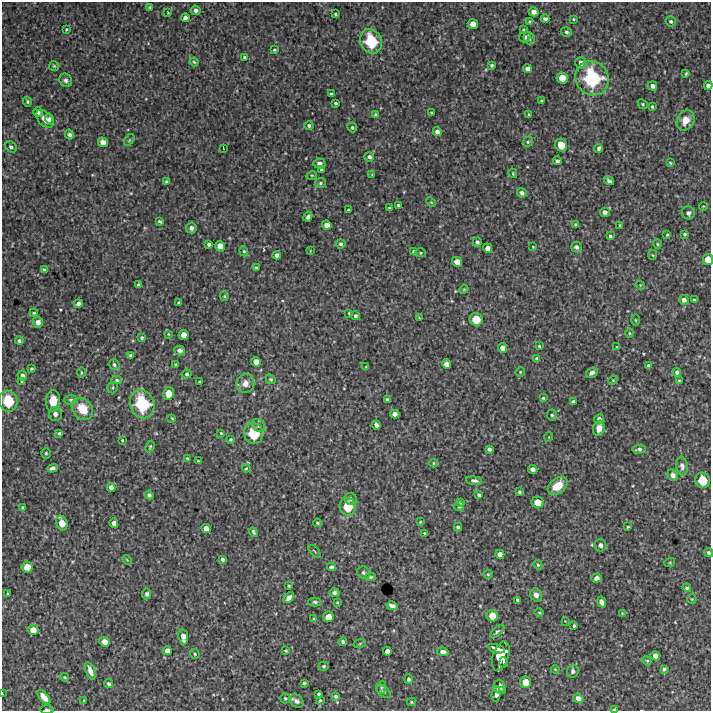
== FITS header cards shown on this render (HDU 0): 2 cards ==
NAXIS1  =                  709 /FITS: X Dimension
NAXIS2  =                  709 /FITS: Y Dimension

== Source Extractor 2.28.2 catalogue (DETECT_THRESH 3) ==
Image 709 x 709 px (HDU 0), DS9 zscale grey, 1 PNG px = 1 image px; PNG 713 x 713 px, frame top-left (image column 1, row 709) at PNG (2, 2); each listed source drawn as its Kron ellipse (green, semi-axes under 4 px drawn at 4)
Background 3180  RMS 270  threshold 821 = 3 sigma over >= 5 px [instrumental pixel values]
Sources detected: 281; all 281 listed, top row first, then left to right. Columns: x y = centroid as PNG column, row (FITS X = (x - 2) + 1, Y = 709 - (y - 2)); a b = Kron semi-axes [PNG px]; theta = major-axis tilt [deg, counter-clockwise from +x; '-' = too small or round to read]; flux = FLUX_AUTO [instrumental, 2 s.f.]
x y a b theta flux
150 7 3 3 - 2.1e+04
196 10 5 4 - 6.3e+04
533 12 5 4 - 6.4e+04
168 13 3 2 - 1.3e+04
335 14 3 3 - 2.4e+04
185 18 4 4 - 7.1e+04
545 19 4 4 - 4.0e+04
573 19 3 3 - 1.8e+04
671 21 5 5 - 3.4e+04
530 22 4 3 - 3.6e+04
473 24 5 5 - 1.6e+05
66 29 3 3 - 2.0e+04
523 30 4 3 - 1.8e+04
566 32 6 5 - 3.7e+04
525 37 6 5 - 4.8e+04
529 38 6 5 - 4.1e+04
371 41 13 10 -66 8.3e+05
274 50 3 2 - 2.0e+04
245 57 4 3 - 3.1e+04
194 62 4 4 - 2.5e+04
581 63 6 5 - 1.0e+05
492 65 3 3 - 3.3e+04
54 66 5 5 - 2.5e+04
527 69 4 4 - 8.7e+04
686 73 4 2 - 2.3e+04
562 78 6 5 - 2.3e+05
592 78 17 16 - 1.4e+06
66 80 7 6 - 5.3e+04
652 86 5 4 - 7.8e+04
708 86 4 4 - 7.6e+04
331 94 3 3 - 3.1e+04
27 101 5 4 - 3.2e+04
541 101 3 2 - 2.3e+04
335 103 3 3 - 3.0e+04
643 104 5 4 - 2.9e+04
652 107 3 3 - 2.1e+04
38 112 5 4 - 7.3e+04
431 112 3 2 - 1.4e+04
376 115 4 4 - 5.5e+04
528 115 4 3 - 2.0e+04
45 119 11 6 -49 1.3e+05
50 119 5 4 - 5.0e+04
686 120 10 8 63 2.2e+05
309 125 4 4 - 3.8e+04
352 127 5 4 - 3.4e+04
437 132 5 4 - 8.9e+04
69 135 5 4 - 4.9e+04
129 140 7 3 53 1.8e+04
103 142 5 4 - 9.7e+04
528 142 5 4 - 2.7e+04
561 145 6 6 - 2.9e+05
11 147 6 5 - 4.9e+04
223 148 3 2 - 1.0e+04
598 148 4 3 - 3.9e+04
369 157 5 4 - 5.4e+04
557 161 4 3 - 5.3e+04
319 163 6 5 - 6.5e+04
670 163 4 3 - 1.7e+04
322 170 4 4 - 6.0e+04
513 173 5 3 - 1.8e+04
312 175 5 3 - 1.8e+04
372 175 4 4 - 1.6e+04
609 181 5 4 - 3.9e+04
166 182 4 3 - 2.6e+04
320 183 6 5 - 3.3e+04
522 193 5 4 - 6.5e+04
431 202 5 4 - 1.7e+04
398 205 3 3 - 3.6e+04
703 206 4 3 - 1.2e+04
390 208 3 2 - 2.0e+04
348 210 3 3 - 2.2e+04
605 212 5 4 - 8.2e+04
688 213 7 6 - 5.2e+04
308 217 5 3 - 4.2e+04
160 221 4 3 - 2.6e+04
575 224 3 2 - 1.8e+04
327 225 5 4 - 1.1e+05
620 225 3 3 - 2.3e+04
191 228 5 5 - 7.0e+04
685 234 3 3 - 2.8e+04
667 235 4 3 - 1.6e+04
610 236 4 3 - 3.3e+04
477 242 4 4 - 4.9e+04
209 244 4 3 - 4.5e+04
341 244 5 4 - 3.7e+04
657 244 5 4 - 2.2e+04
220 246 5 5 - 1.1e+05
533 247 3 2 - 1.5e+04
576 247 5 5 - 4.4e+04
488 248 5 4 - 1.2e+05
244 251 5 4 - 2.3e+04
310 251 4 2 - 1.1e+04
414 251 4 4 - 2.7e+04
421 253 5 4 - 2.3e+04
277 255 4 4 - 7.3e+04
653 255 5 3 - 1.7e+04
708 259 5 5 - 2.1e+05
457 262 5 5 - 1.6e+05
256 268 3 3 - 2.6e+04
44 270 4 3 - 3.7e+04
138 284 3 3 - 2.4e+04
640 285 5 3 - 1.7e+04
464 289 5 3 - 1.7e+04
224 296 5 4 - 2.2e+04
684 300 5 4 - 7.7e+04
694 300 3 3 - 2.6e+04
78 303 4 4 - 6.2e+04
179 303 3 3 - 3.6e+04
34 313 4 3 - 2.6e+04
349 313 3 2 - 1.7e+04
355 316 4 4 - 3.8e+04
419 318 4 3 - 1.7e+04
476 319 6 6 - 3.4e+05
635 320 6 4 -89 1.7e+04
38 322 5 5 - 8.2e+04
629 333 4 3 - 1.6e+04
168 334 4 4 - 1.5e+04
184 335 5 5 - 1.5e+05
142 338 3 3 - 3.0e+04
19 341 4 4 - 3.9e+04
539 346 4 3 - 2.0e+04
617 347 3 3 - 1.3e+04
503 348 5 4 - 1.1e+05
180 350 5 5 - 6.4e+04
131 355 4 3 - 4.5e+04
537 359 4 4 - 5.4e+04
256 362 5 4 - 1.4e+05
176 364 3 3 - 2.4e+04
446 364 5 4 - 1.0e+05
114 365 5 5 - 3.7e+04
648 366 3 3 - 3.8e+04
366 367 3 3 - 1.6e+04
32 369 3 3 - 2.5e+04
81 372 5 3 - 1.9e+04
520 372 5 4 - 1.7e+04
677 372 4 4 - 4.7e+04
592 373 6 4 34 6.9e+04
187 374 5 4 - 2.9e+04
22 375 5 4 - 6.4e+04
271 379 5 4 - 2.4e+04
117 380 5 4 - 3.2e+04
613 380 5 4 - 1.8e+04
679 380 4 3 - 1.6e+04
22 382 4 3 - 2.1e+04
199 382 3 3 - 2.1e+04
245 383 9 9 - 1.4e+05
113 388 6 5 - 3.0e+04
168 394 6 5 - 2.2e+05
543 398 3 3 - 2.2e+04
387 399 3 3 - 2.7e+04
71 400 6 5 - 2.8e+04
8 401 10 9 - 6.5e+05
53 401 11 7 87 3.0e+05
573 402 4 3 - 5.0e+04
142 404 14 12 -68 1.0e+06
82 409 12 9 -49 3.8e+05
55 414 7 6 - 8.6e+04
395 414 4 4 - 9.5e+04
552 415 6 5 - 2.9e+04
172 418 4 3 - 1.6e+04
599 419 5 5 - 6.7e+04
376 425 4 4 - 7.5e+04
259 426 7 6 - 5.1e+04
599 428 8 5 75 1.1e+05
59 433 4 4 - 3.1e+04
221 433 4 3 - 1.7e+04
254 433 10 9 - 6.5e+05
549 437 5 3 - 1.4e+04
231 439 3 3 - 2.3e+04
122 440 3 3 - 1.8e+04
150 446 6 4 63 2.1e+04
489 449 4 4 - 5.2e+04
639 449 7 4 8 4.8e+04
46 453 5 4 - 2.7e+04
187 458 3 3 - 1.7e+04
198 461 3 3 - 1.9e+04
433 463 4 3 - 1.7e+04
682 466 9 5 -85 7.8e+04
52 468 5 4 - 5.1e+04
246 468 4 3 - 1.8e+04
533 469 4 4 - 9.5e+04
673 475 6 5 - 7.8e+04
702 480 8 7 - 4.1e+05
474 481 8 4 -7 6.5e+04
558 486 11 7 39 3.7e+05
111 487 4 4 - 9.0e+04
519 492 3 3 - 2.8e+04
149 495 4 3 - 3.8e+04
479 495 4 4 - 4.7e+04
351 499 6 6 - 6.8e+04
461 502 3 3 - 2.3e+04
538 502 6 5 - 2.2e+05
459 506 5 4 - 4.1e+04
23 507 4 3 - 2.1e+04
348 507 9 8 - 4.6e+05
420 522 3 2 - 1.5e+04
62 523 8 5 -70 2.4e+05
114 523 4 4 - 9.5e+04
317 523 4 3 - 2.1e+04
458 527 4 3 - 3.8e+04
628 527 3 2 - 1.8e+04
206 528 5 4 - 1.1e+05
253 532 5 3 - 4.1e+04
424 533 2 2 - 1.5e+04
600 545 6 5 - 7.7e+04
315 551 8 3 -49 2.0e+04
709 553 5 4 - 3.6e+04
500 554 5 4 - 1.1e+05
222 559 4 3 - 4.2e+04
127 560 5 4 - 2.0e+04
670 562 5 3 - 2.1e+04
538 565 5 4 - 2.6e+04
27 567 5 5 - 2.0e+05
332 567 4 4 - 3.7e+04
364 573 7 6 - 4.1e+04
488 574 5 4 - 2.0e+04
371 577 5 4 - 2.9e+04
596 578 5 4 - 7.4e+04
289 586 3 3 - 2.3e+04
687 588 5 4 - 3.4e+04
334 592 5 4 - 4.6e+04
8 594 3 3 - 2.2e+04
147 594 5 4 - 4.4e+04
536 595 7 5 -72 9.9e+04
289 598 6 4 49 9.6e+04
692 599 5 4 - 1.9e+04
518 600 4 3 - 4.0e+04
315 602 6 4 -2 3.4e+04
337 602 3 3 - 1.8e+04
602 602 5 4 - 7.9e+04
392 606 6 4 -13 7.0e+04
539 613 4 3 - 1.7e+04
622 613 4 4 - 1.6e+04
492 616 6 5 - 2.3e+05
328 617 5 5 - 1.5e+05
314 619 4 3 - 1.9e+04
565 621 2 2 - 1.0e+04
574 626 3 3 - 2.5e+04
33 630 5 5 - 1.7e+05
497 631 9 4 41 3.6e+04
183 637 8 4 -80 1.4e+05
105 642 5 5 - 1.6e+05
343 642 4 3 - 4.6e+04
360 643 6 4 21 2.3e+04
496 649 8 3 -17 1.1e+05
167 651 4 4 - 1.0e+05
286 651 4 3 - 2.3e+04
387 651 4 4 - 8.6e+04
443 652 6 4 -10 9.2e+04
195 654 5 4 - 2.6e+04
501 656 15 7 72 4.5e+05
655 656 5 4 - 9.9e+04
647 661 5 4 - 2.4e+04
504 662 5 3 - 4.3e+04
324 666 5 4 - 2.4e+04
555 669 4 3 - 1.4e+04
664 669 4 3 - 3.9e+04
90 671 9 4 -69 1.4e+05
573 671 6 5 - 4.8e+04
65 677 4 3 - 2.2e+04
409 679 5 4 - 4.1e+04
526 682 5 5 - 2.2e+05
304 683 3 3 - 2.2e+04
109 684 4 3 - 3.1e+04
499 686 6 6 - 5.1e+04
381 687 6 4 71 2.9e+04
503 690 3 3 - 2.9e+04
383 691 8 5 -42 4.3e+04
2 694 3 2 - 1.6e+04
319 694 4 3 - 3.4e+04
496 694 7 3 80 5.6e+04
336 696 4 4 - 3.6e+04
44 697 8 4 -48 1.7e+05
285 698 5 5 - 2.7e+04
578 698 5 4 - 1.0e+05
84 700 4 2 - 1.5e+04
320 700 3 2 - 1.7e+04
297 701 8 6 -38 7.7e+04
411 702 4 4 - 2.2e+04
614 709 4 2 - 3.7e+04
47 710 7 3 0 2.9e+04
At the frame edge (FLAGS 8, measured only in part): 6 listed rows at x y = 708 86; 708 259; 709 553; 2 694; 614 709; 47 710

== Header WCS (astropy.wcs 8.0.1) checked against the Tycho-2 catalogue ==
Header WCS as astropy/WCSLIB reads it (CRVAL/CRPIX/CD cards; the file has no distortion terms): RA---TAN/DEC--TAN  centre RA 13:37:55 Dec +25:51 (204.48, +25.85 deg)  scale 1.7 arcsec/px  FOV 20.1' x 20.1'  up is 0 deg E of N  parity normal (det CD < 0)
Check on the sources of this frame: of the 60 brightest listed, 5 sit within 2.6 arcsec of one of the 5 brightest Tycho-2 stars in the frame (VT <= 12.73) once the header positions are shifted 1.40 arcsec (0.51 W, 1.30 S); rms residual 1.50 arcsec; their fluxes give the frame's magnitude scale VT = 26.18 - 2.5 log10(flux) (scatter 0.07 mag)
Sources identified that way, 5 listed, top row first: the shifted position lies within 2.6 arcsec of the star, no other Tycho-2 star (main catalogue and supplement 1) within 5.2 arcsec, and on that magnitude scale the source's flux lands within +1.5 / -3 mag of the star's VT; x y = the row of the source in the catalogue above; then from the Tycho-2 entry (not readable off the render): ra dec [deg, ICRS J2000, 3 dp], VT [Tycho-2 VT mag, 2 dp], TYC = Tycho-2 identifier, HIP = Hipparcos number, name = IAU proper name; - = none
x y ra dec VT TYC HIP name
371 41 204.474 +26.001 11.38 2001-1138-1 - -
592 78 204.358 +25.984 10.76 2001-1057-1 - -
142 404 204.593 +25.828 11.11 2001-934-1 - -
254 433 204.535 +25.815 12.05 2001-1019-1 - -
348 507 204.484 +25.781 12.73 2001-1102-1 - -